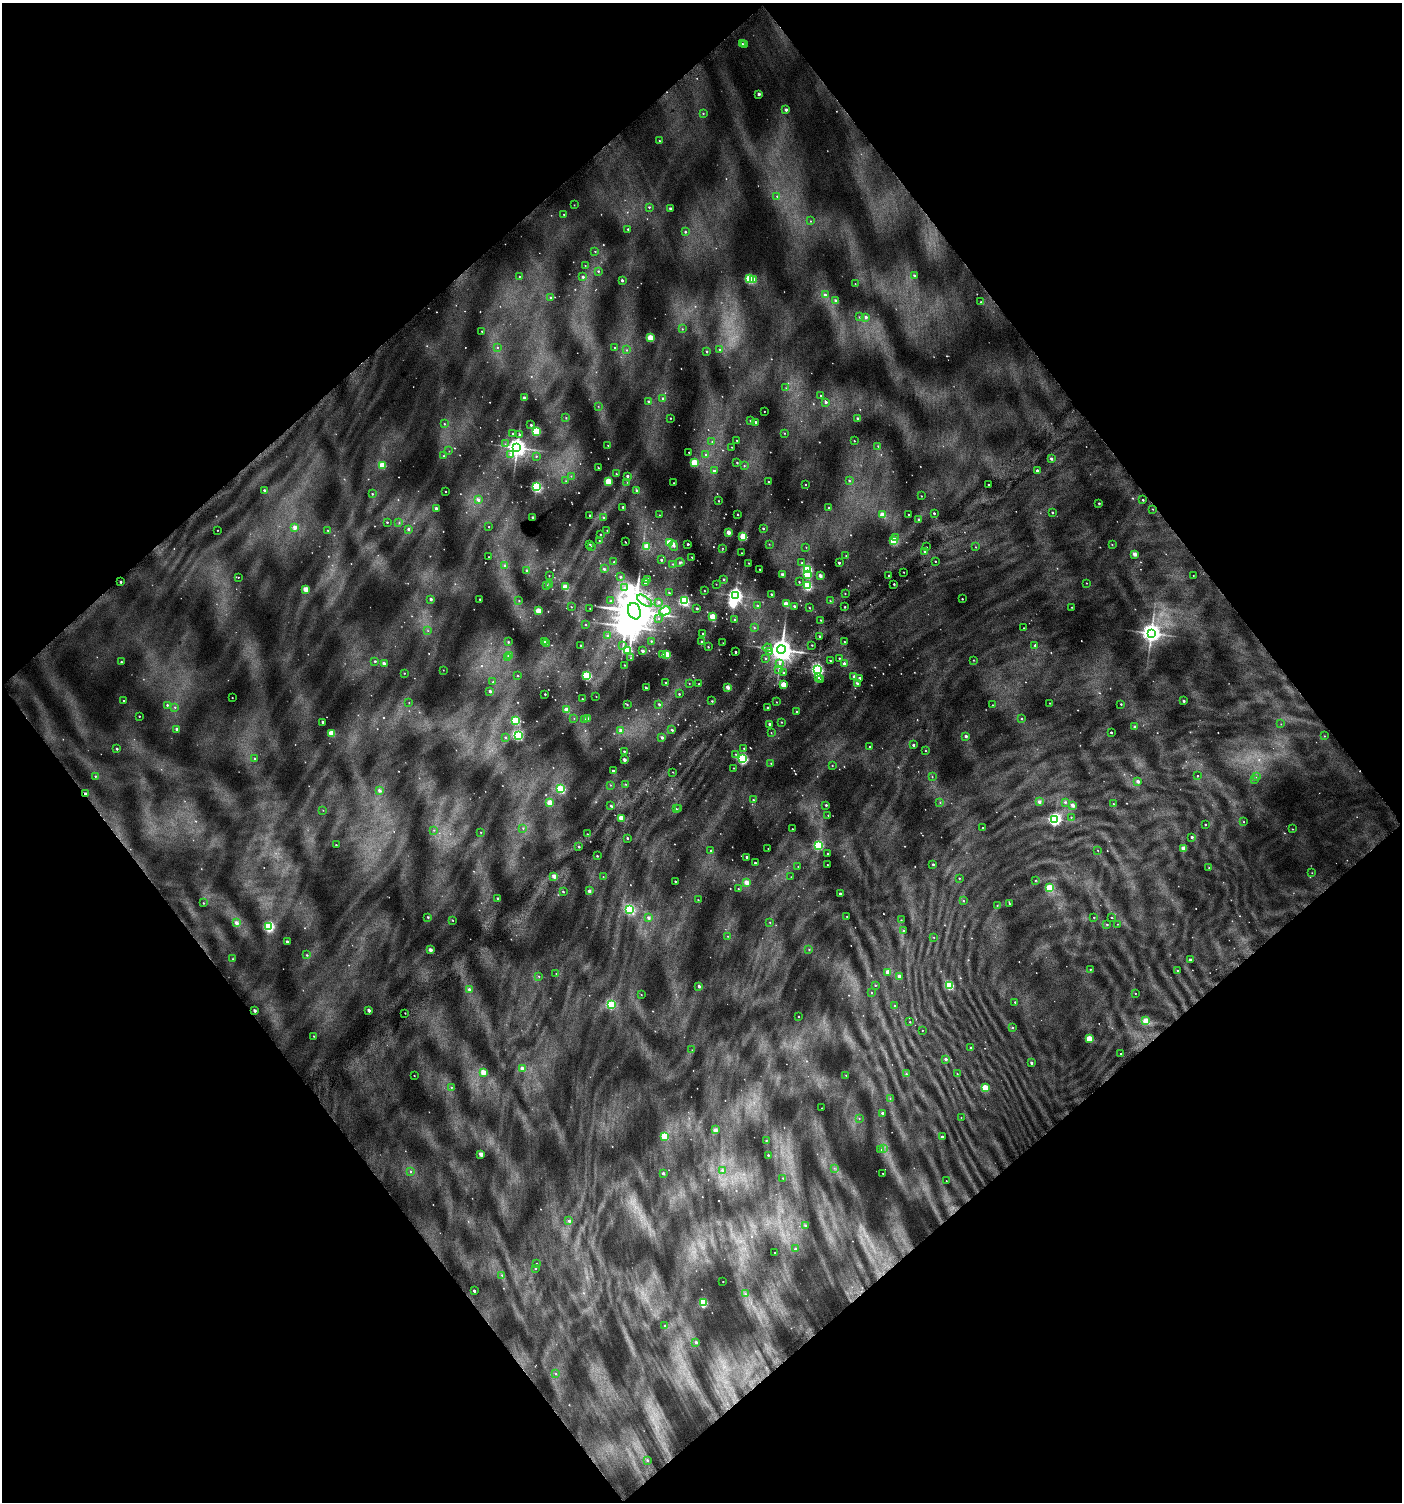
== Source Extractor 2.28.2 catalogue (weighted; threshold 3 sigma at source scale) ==
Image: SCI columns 236-5835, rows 33-6029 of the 6008 x 6064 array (HDU 1 of 3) = the unmasked area's bounding box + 8 px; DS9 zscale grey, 4 x 4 block average (1 PNG px = mean of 4 x 4 image px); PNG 1404 x 1504 px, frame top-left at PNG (2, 3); each listed source drawn as its Kron ellipse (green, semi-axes under 4 px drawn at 4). Shown black and unused: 50% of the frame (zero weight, under 4 of 7 exposures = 2% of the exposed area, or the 3 px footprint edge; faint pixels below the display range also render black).
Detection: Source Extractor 2.28.2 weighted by HDU 2 'WHT'. Background 0.0777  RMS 0.047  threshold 0.192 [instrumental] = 3 sigma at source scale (4.09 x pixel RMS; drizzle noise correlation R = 1.36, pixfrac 0.8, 0.0396/0.0396 arcsec/px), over >= 5 px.
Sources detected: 1137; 199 too faint to see at this stretch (4 x 4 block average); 3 inside a brighter object's white glare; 2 cosmic-ray / hot-pixel residue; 2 long thin detections or spike segments (spike, bleed or trail) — neither listed nor drawn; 10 coinciding with a brighter row at this scale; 3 inside a brighter listed object's ellipse — not listed separately; of the other 918, all 500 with FLUX_AUTO >= 15.7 (the completeness limit of this list) listed and drawn (418 fainter detections not listed), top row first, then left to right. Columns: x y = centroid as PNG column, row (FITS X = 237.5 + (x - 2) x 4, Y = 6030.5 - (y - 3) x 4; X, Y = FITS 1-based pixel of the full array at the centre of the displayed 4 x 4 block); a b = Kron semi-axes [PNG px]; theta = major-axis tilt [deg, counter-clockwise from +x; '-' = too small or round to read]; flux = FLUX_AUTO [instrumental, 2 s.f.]
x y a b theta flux
742 43 2 2 - 19
744 45 2 2 - 180
759 94 2 2 - 200
786 110 2 2 - 160
703 113 2 2 - 31
659 141 2 2 - 25
777 196 2 2 - 23
574 205 2 2 - 20
649 207 2 2 - 39
670 209 2 2 - 180
564 214 2 2 - 30
810 221 2 2 - 19
628 229 2 2 - 45
685 232 2 2 - 47
595 251 2 2 - 31
585 266 2 2 - 16
598 271 2 2 - 41
914 275 2 2 - 61
519 276 2 2 - 22
583 277 2 2 - 110
749 279 2 2 - 2800
753 279 2 2 - 330
622 280 2 2 - 92
855 284 2 2 - 19
825 295 2 2 - 86
550 297 2 2 - 35
836 301 2 2 - 210
981 302 2 2 - 30
859 317 2 2 - 25
866 317 2 2 - 120
682 329 2 2 - 22
482 331 2 2 - 24
650 338 2 2 - 1300
497 347 2 2 - 26
615 347 2 2 - 20
627 350 2 2 - 23
719 350 2 2 - 25
707 351 2 2 - 74
786 388 2 2 - 16
821 395 2 2 - 48
524 398 2 2 - 230
663 398 2 2 - 62
648 401 2 2 - 76
826 402 2 2 - 100
598 406 2 2 - 16
764 411 2 2 - 16
566 418 2 2 - 25
670 418 2 2 - 28
858 419 2 2 - 170
750 421 2 2 - 34
756 422 2 2 - 78
444 424 2 2 - 28
531 425 2 2 - 75
536 431 2 2 - 3100
513 433 2 2 - 51
784 433 2 2 - 21
520 434 3 2 - 42
737 440 2 2 - 22
854 441 2 2 - 23
712 442 2 2 - 17
505 444 2 2 - 20
608 445 2 2 - 19
878 446 2 2 - 30
517 447 4 3 - 23000
732 447 2 2 - 17
449 451 2 2 - 16
689 452 2 2 - 36
511 455 2 2 - 96
706 455 2 2 - 51
444 456 2 2 - 22
536 456 2 2 - 25
1051 459 2 2 - 110
694 463 2 2 - 1500
737 463 2 2 - 39
382 466 2 2 - 1300
744 466 2 2 - 26
598 468 2 2 - 32
1037 470 2 2 - 140
714 471 2 2 - 95
616 474 2 2 - 26
571 476 2 2 - 18
627 476 2 2 - 98
566 481 2 2 - 29
608 481 2 2 - 1200
849 481 2 2 - 39
627 482 2 2 - 17
769 482 2 2 - 45
674 483 2 2 - 18
805 484 2 2 - 24
989 485 2 2 - 64
536 487 3 3 - 5000
264 490 2 2 - 92
637 490 2 2 - 72
445 492 2 2 - 38
372 494 2 2 - 36
921 496 2 2 - 26
478 500 2 2 - 190
1143 500 2 2 - 46
719 501 2 2 - 30
1099 503 2 2 - 63
623 507 2 2 - 81
436 508 2 2 - 200
829 508 2 2 - 52
1153 509 2 2 - 19
1052 512 2 2 - 52
934 513 2 2 - 58
738 514 2 2 - 40
590 515 2 2 - 58
659 515 2 2 - 16
882 515 2 2 - 620
909 515 2 2 - 43
533 517 2 2 - 120
603 517 2 2 - 49
919 520 2 2 - 53
387 522 2 2 - 49
399 523 2 2 - 19
295 527 2 2 - 360
489 527 2 2 - 20
763 528 2 2 - 45
408 529 2 2 - 65
217 530 2 2 - 28
328 530 2 2 - 27
607 530 2 2 - 24
728 532 2 2 - 320
600 534 2 2 - 33
743 537 2 2 - 1300
895 537 3 2 - 78
599 541 2 2 - 28
893 541 2 2 - 1600
625 542 2 2 - 26
669 543 3 2 - 1100
590 544 2 2 - 38
688 544 2 2 - 97
769 544 2 2 - 16
1112 544 2 2 - 21
591 546 2 2 - 31
647 546 2 2 - 1000
674 546 5 3 - 78
806 547 2 2 - 18
926 547 2 2 - 22
976 547 2 2 - 18
722 548 2 2 - 19
925 551 2 2 - 190
742 553 2 2 - 21
1135 554 2 2 - 460
846 556 2 2 - 28
489 557 2 2 - 34
692 557 2 2 - 28
661 560 2 2 - 77
935 561 2 2 - 36
614 562 2 2 - 27
680 562 4 3 - 57
749 563 2 2 - 24
802 563 2 2 - 44
839 563 2 2 - 100
673 564 2 2 - 20
505 565 3 2 - 45
604 569 2 2 - 66
760 569 2 2 - 39
526 570 2 2 - 45
807 570 3 3 - 4200
903 572 2 2 - 30
783 575 2 2 - 370
807 575 2 2 - 1300
1193 575 2 2 - 17
549 576 2 2 - 21
820 576 2 2 - 340
889 576 2 2 - 72
238 577 2 2 - 21
620 577 2 2 - 54
723 579 2 2 - 41
647 580 2 2 - 670
121 582 2 2 - 130
799 582 2 2 - 36
645 583 2 2 - 93
1086 583 2 2 - 19
549 584 2 2 - 62
716 584 2 2 - 20
894 584 2 2 - 62
546 585 2 2 - 30
807 586 2 2 - 3100
565 587 2 2 - 1300
624 588 3 2 - 37
306 589 2 2 - 640
704 591 2 2 - 22
669 593 2 2 - 35
845 593 2 2 - 20
771 594 2 2 - 41
735 595 3 3 - 12000
431 599 2 2 - 130
480 599 2 2 - 45
962 599 2 2 - 40
519 601 2 2 - 24
611 601 2 2 - 33
645 601 9 3 -34 120
684 601 3 2 - 4900
830 601 2 2 - 22
658 602 3 3 - 43
786 604 2 2 - 640
757 606 2 2 - 52
794 606 2 2 - 71
571 607 2 2 - 25
845 607 2 2 - 38
1072 607 2 2 - 20
697 608 2 2 - 99
809 608 2 2 - 28
590 609 2 2 - 20
538 611 2 2 - 1100
634 611 8 6 -71 160000
665 611 6 3 27 2300
712 617 2 2 - 970
659 618 2 2 - 17
735 620 2 2 - 110
820 620 2 2 - 36
586 625 2 2 - 31
754 627 2 2 - 25
1024 628 2 2 - 28
428 631 2 2 - 19
703 633 2 2 - 33
1151 633 4 3 - 22000
608 636 2 2 - 37
819 636 2 2 - 62
544 641 2 2 - 98
651 641 2 2 - 35
508 642 2 2 - 48
702 642 2 2 - 120
844 642 2 2 - 27
547 643 2 2 - 24
723 643 2 2 - 19
581 645 2 2 - 62
812 645 2 2 - 26
1035 645 2 2 - 78
623 646 3 2 - 28
708 647 2 2 - 34
767 648 4 2 - 52
781 650 4 4 - 43000
628 651 4 2 - 2400
642 651 2 2 - 130
735 652 2 2 - 82
769 652 3 2 - 21
662 655 2 2 - 74
667 655 2 2 - 1700
509 656 2 2 - 150
507 658 2 2 - 51
631 658 2 2 - 17
765 658 2 2 - 36
839 658 2 2 - 35
973 660 2 2 - 22
375 661 2 2 - 55
830 661 2 2 - 36
121 662 2 2 - 60
384 664 2 2 - 310
779 664 4 3 - 68
844 664 2 2 - 190
624 665 2 2 - 27
443 670 2 2 - 17
779 670 3 2 - 32
817 670 3 3 - 7200
404 673 2 2 - 21
784 673 2 2 - 48
518 676 2 2 - 20
587 676 2 2 - 3300
818 677 3 2 - 71
854 677 2 2 - 210
859 678 2 2 - 94
820 679 2 2 - 24
493 682 2 2 - 40
665 683 2 2 - 33
689 683 2 2 - 16
857 683 2 2 - 65
699 684 2 2 - 35
783 685 2 2 - 1000
728 687 2 2 - 390
646 688 2 2 - 47
490 691 2 2 - 160
545 694 2 2 - 50
679 694 2 2 - 39
596 696 2 2 - 19
232 698 2 2 - 27
582 699 2 2 - 38
123 701 2 2 - 25
712 701 2 2 - 39
1184 701 2 2 - 120
776 702 2 2 - 22
409 703 2 2 - 20
1049 703 2 2 - 23
659 704 2 2 - 57
1121 704 2 2 - 40
167 705 2 2 - 44
627 705 2 2 - 28
993 705 2 2 - 21
175 707 2 2 - 27
768 708 2 2 - 84
567 710 2 2 - 700
796 712 2 2 - 32
139 716 2 2 - 39
574 718 2 2 - 17
587 719 2 2 - 290
1022 719 2 2 - 25
584 720 2 2 - 93
516 721 2 2 - 2200
323 722 2 2 - 120
781 722 2 2 - 24
770 724 2 2 - 150
1281 724 2 2 - 16
1135 727 2 2 - 190
177 729 2 2 - 180
621 730 2 2 - 130
672 730 2 2 - 74
1111 732 2 2 - 79
331 733 2 2 - 750
771 733 2 2 - 17
518 735 3 2 - 5100
966 736 2 2 - 110
1324 736 2 2 - 18
505 737 2 2 - 37
662 737 2 2 - 110
913 745 2 2 - 100
870 747 2 2 - 26
744 748 2 2 - 25
117 749 2 2 - 61
624 751 2 2 - 47
926 751 2 2 - 19
735 754 2 2 - 24
255 758 2 2 - 29
743 759 3 3 - 5600
624 760 2 2 - 260
771 763 2 2 - 23
832 766 2 2 - 24
733 768 2 2 - 22
613 771 2 2 - 99
673 772 2 2 - 16
95 776 2 2 - 34
1197 776 2 2 - 34
1256 776 2 2 - 27
932 777 2 2 - 18
1255 779 2 2 - 18
1138 781 2 2 - 180
625 784 2 2 - 24
610 785 2 2 - 20
561 789 2 2 - 2100
379 790 3 2 - 93
86 794 2 2 - 310
753 800 2 2 - 39
550 802 2 2 - 740
1039 802 2 2 - 180
1065 802 2 2 - 42
940 803 2 2 - 21
1113 804 2 2 - 18
826 805 2 2 - 66
1073 805 2 2 - 350
611 806 2 2 - 47
679 808 2 2 - 23
676 809 2 2 - 23
323 810 2 2 - 18
828 815 2 2 - 21
1071 817 2 2 - 21
621 818 2 2 - 760
1055 819 3 3 - 8400
1244 822 2 2 - 18
1205 825 2 2 - 53
983 827 2 2 - 21
523 828 2 2 - 28
792 829 2 2 - 21
1292 829 2 2 - 21
434 830 2 2 - 22
480 832 2 2 - 16
587 834 2 2 - 23
1192 837 2 2 - 120
627 838 2 2 - 64
336 845 2 2 - 35
818 845 3 2 - 5100
579 847 2 2 - 48
1183 848 2 2 - 410
768 849 2 2 - 16
711 850 2 2 - 35
1098 850 2 2 - 16
828 854 2 2 - 46
597 856 2 2 - 45
747 857 2 2 - 160
755 863 2 2 - 67
827 864 2 2 - 18
933 864 2 2 - 65
798 866 2 2 - 18
1209 868 2 2 - 20
1312 873 2 2 - 16
554 876 2 2 - 450
603 877 2 2 - 16
791 877 2 2 - 17
959 878 2 2 - 30
1035 880 2 2 - 21
675 881 2 2 - 46
747 883 2 2 - 460
1049 888 2 2 - 1900
738 889 2 2 - 21
589 891 2 2 - 210
563 892 2 2 - 44
840 893 2 2 - 82
498 899 2 2 - 180
698 900 2 2 - 29
963 901 2 2 - 33
203 903 2 2 - 35
1009 904 2 2 - 29
997 905 2 2 - 22
629 909 3 2 - 4500
428 917 2 2 - 49
847 917 2 2 - 23
1111 917 2 2 - 37
648 918 2 2 - 160
1094 918 2 2 - 33
452 920 2 2 - 24
901 920 2 2 - 22
237 923 2 2 - 280
770 923 2 2 - 19
1107 924 2 2 - 41
1117 924 2 2 - 18
269 927 3 2 - 2300
904 931 2 2 - 47
727 936 2 2 - 20
934 937 2 2 - 22
287 942 2 2 - 150
430 950 2 2 - 440
809 950 2 2 - 24
307 955 2 2 - 35
233 959 2 2 - 33
1190 960 2 2 - 170
1090 969 2 2 - 27
1178 970 2 2 - 23
888 972 2 2 - 600
556 974 2 2 - 18
539 976 2 2 - 24
899 976 2 2 - 200
875 985 2 2 - 27
949 985 2 2 - 2800
699 987 2 2 - 71
469 989 2 2 - 110
871 993 2 2 - 18
1135 993 2 2 - 25
641 995 2 2 - 19
1015 1002 2 2 - 48
611 1005 3 2 - 2600
895 1006 2 2 - 43
369 1010 2 2 - 260
255 1011 2 2 - 210
405 1013 2 2 - 21
799 1016 2 2 - 21
1146 1021 3 2 - 1200
910 1022 2 2 - 25
1013 1028 2 2 - 27
922 1030 2 2 - 16
314 1036 2 2 - 24
1089 1039 2 2 - 940
971 1047 2 2 - 62
692 1050 2 2 - 19
1121 1054 2 2 - 52
946 1059 2 2 - 170
1031 1062 2 2 - 42
522 1068 2 2 - 260
483 1072 2 2 - 640
906 1074 2 2 - 23
957 1074 2 2 - 17
846 1075 2 2 - 22
414 1076 2 2 - 26
451 1087 2 2 - 20
985 1088 2 2 - 1300
890 1098 2 2 - 17
822 1108 2 2 - 17
882 1113 2 2 - 96
961 1117 2 2 - 18
859 1119 2 2 - 19
715 1130 2 2 - 230
664 1136 2 2 - 950
942 1137 2 2 - 140
766 1141 2 2 - 30
881 1149 2 2 - 24
883 1149 2 2 - 18
481 1154 2 2 - 440
768 1155 2 2 - 45
834 1168 2 2 - 22
722 1170 2 2 - 48
411 1172 2 2 - 22
663 1173 2 2 - 150
883 1174 2 2 - 26
783 1178 2 2 - 20
946 1181 2 2 - 16
569 1221 2 2 - 79
805 1225 2 2 - 66
795 1249 2 2 - 57
775 1253 2 2 - 24
536 1264 2 2 - 37
536 1268 2 2 - 40
502 1275 3 2 - 28
723 1282 2 2 - 23
474 1291 2 2 - 170
745 1294 2 2 - 17
703 1303 2 2 - 2900
665 1325 2 2 - 26
696 1342 2 2 - 86
556 1374 2 2 - 26
647 1460 2 2 - 51
Overlapping masked pixels (flux is a lower limit): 1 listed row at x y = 86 794
Diffuse or blended objects may show on this block-average render without a row.